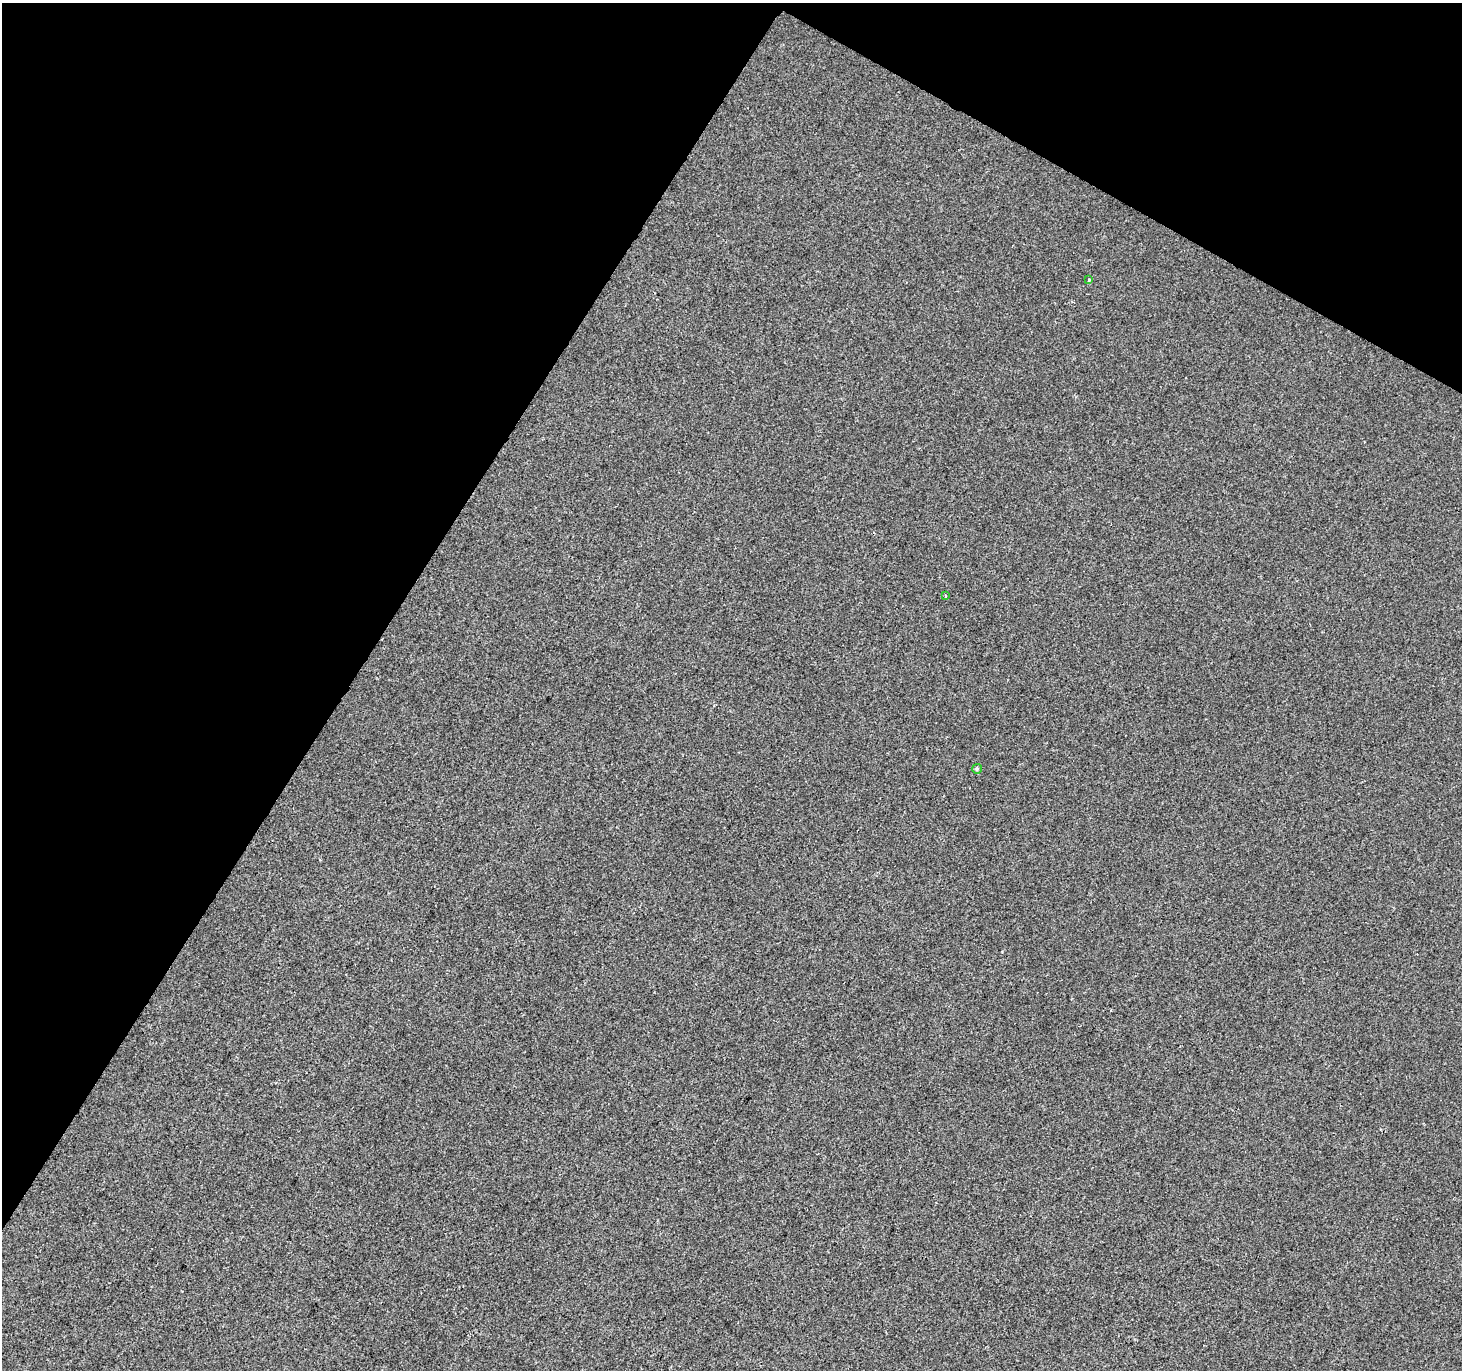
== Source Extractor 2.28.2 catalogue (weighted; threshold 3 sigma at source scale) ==
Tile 2 of 4 x 4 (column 2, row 1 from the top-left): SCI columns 1467-2926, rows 4365-5732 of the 5847 x 5926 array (HDU 1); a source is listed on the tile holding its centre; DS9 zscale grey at full resolution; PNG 1464 x 1372 px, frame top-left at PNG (2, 3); each listed source drawn as its Kron ellipse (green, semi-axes under 4 px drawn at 4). Shown black and unused: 31% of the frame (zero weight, under 2 of 3 exposures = <1% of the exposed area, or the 3 px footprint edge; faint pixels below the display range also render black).
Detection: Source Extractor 2.28.2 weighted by HDU 2 'WHT'; one run over the whole footprint, this tile lists its part. Background -6.75e-04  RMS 0.0041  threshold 0.0187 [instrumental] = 3 sigma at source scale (4.5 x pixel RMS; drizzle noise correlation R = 1.50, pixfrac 1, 0.0396/0.0396 arcsec/px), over >= 5 px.
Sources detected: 3; all 3 listed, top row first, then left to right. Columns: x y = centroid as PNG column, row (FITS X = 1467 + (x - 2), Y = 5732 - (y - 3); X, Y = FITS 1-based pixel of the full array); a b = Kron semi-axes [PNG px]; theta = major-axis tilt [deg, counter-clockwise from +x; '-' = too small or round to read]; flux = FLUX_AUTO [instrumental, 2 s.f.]
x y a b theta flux
1089 280 3 2 - 0.43
945 595 3 3 - 0.49
977 769 5 4 - 0.64